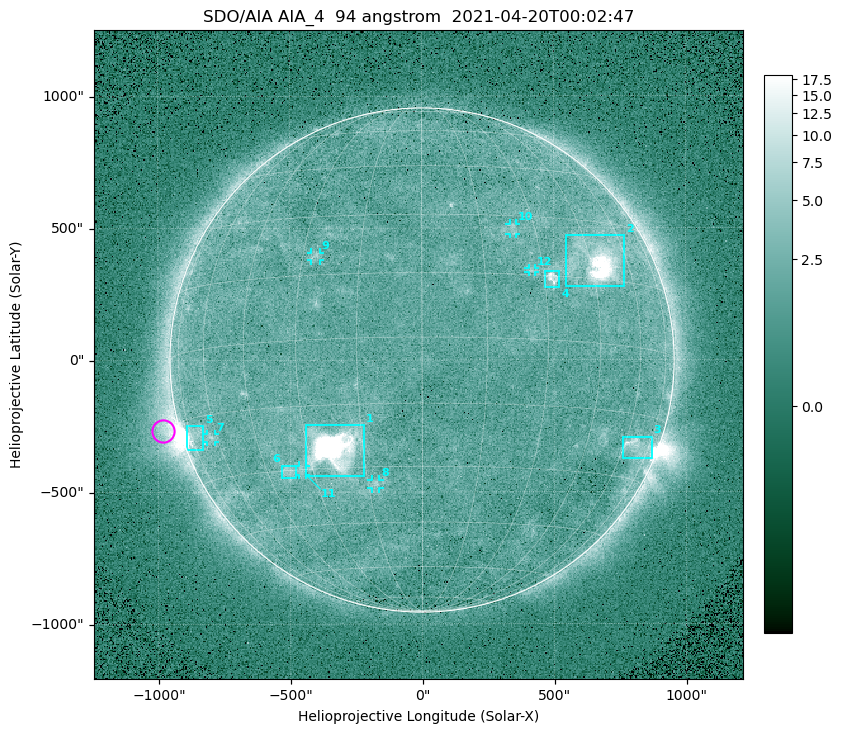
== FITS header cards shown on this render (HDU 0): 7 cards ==
TELESCOP= 'SDO/AIA '
INSTRUME= 'AIA_4   '
WAVELNTH=                   94
WAVEUNIT= 'angstrom'
DATE-OBS= '2021-04-20T00:02:47.14'
CTYPE1  = 'HPLN-TAN'
CTYPE2  = 'HPLT-TAN'

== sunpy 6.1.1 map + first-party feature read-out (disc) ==
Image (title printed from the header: SDO/AIA AIA_4  94 angstrom  2021-04-20T00:02:47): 512 x 512 px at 4.8 arcsec/px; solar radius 955 arcsec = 199 px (full disc in frame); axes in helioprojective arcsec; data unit not stated in the header (colour bar unlabelled)
Orientation: roll -0.138 deg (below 1 deg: not rotated)
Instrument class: DISC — disc imager (sunpy class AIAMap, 94 A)
Bright regions (active regions / flare kernels): reference = the median radial profile (limb darkening/brightening removed); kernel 5 px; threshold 5 sigma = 2.5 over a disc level ~1.77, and >= 1.15x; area >= 9 px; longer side >= 5 px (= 24 arcsec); searched inside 0.97 R_sun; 12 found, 12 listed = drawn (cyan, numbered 1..; 6 of them under ~33 arcsec drawn as corner ticks so the feature stays visible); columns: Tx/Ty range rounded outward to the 10 arcsec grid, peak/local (2 s.f.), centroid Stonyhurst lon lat
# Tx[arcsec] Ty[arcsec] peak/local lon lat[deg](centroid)
1 -440..-220 -440..-240 1092 -23 -25
2 540..770 280..470 49 +47 +20
3 760..870 -380..-290 4.2 +67 -22
4 460..520 270..340 6.3 +32 +14
5 -900..-830 -340..-250 6.7 -72 -19
6 -540..-480 -450..-400 3.1 -38 -30
7 -820..-780 -310..-280 2.9 -63 -20
8 -190..-160 -490..-450 3.1 -13 -34
9 -420..-380 380..410 2.8 -27 +20
10 330..360 470..520 2.6 +24 +26
11 -470..-440 -440..-400 2.7 -33 -30
12 400..430 330..350 2.7 +27 +16
Off-limb structures (1.02-1.3 R_sun): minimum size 50 px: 6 found; the strongest spans PA ~85..115 deg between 1.02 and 1.22 R_sun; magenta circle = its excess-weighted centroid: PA ~105 deg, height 1.06 R_sun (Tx ~-980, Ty ~-270 arcsec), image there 4.6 x the reference